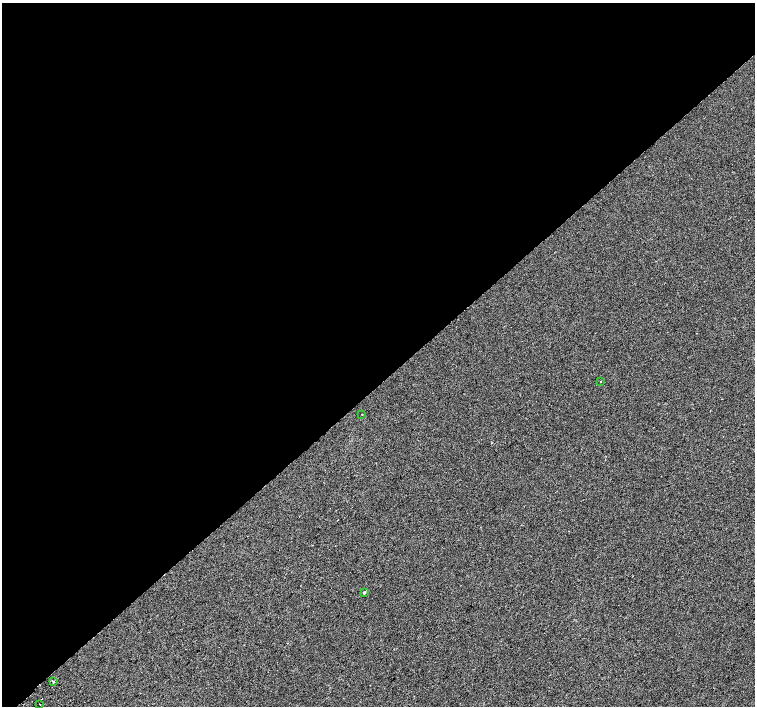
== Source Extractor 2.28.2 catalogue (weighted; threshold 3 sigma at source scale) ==
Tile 2 of 4 x 4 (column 2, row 1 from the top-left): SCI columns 1542-3046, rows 4468-5874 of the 6086 x 6054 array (HDU 1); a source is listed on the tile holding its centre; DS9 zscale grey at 2 x 2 block average (1 PNG px = mean of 2 x 2 image px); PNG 757 x 708 px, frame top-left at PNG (2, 3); each listed source drawn as its Kron ellipse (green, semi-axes under 4 px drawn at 4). Shown black and unused: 54% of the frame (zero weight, under 2 of 3 exposures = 2% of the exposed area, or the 3 px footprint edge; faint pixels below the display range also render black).
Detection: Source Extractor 2.28.2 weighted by HDU 2 'WHT'; one run over the whole footprint, this tile lists its part. Background 0.00306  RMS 0.0038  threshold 0.017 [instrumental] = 3 sigma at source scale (4.5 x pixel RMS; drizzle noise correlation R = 1.50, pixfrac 1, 0.0396/0.0396 arcsec/px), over >= 5 px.
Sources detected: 7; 2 cosmic-ray / hot-pixel residue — neither listed nor drawn; the other 5 listed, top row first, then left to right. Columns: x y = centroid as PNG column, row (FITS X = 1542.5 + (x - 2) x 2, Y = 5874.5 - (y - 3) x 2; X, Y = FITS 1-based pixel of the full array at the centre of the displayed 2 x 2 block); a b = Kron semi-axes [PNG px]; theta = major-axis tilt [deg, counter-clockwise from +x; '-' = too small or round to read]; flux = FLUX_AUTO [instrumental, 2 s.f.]
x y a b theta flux
600 382 2 2 - 1.4
362 415 2 2 - 0.34
364 592 3 2 - 1.2
53 681 3 2 - 2.5
39 704 2 2 - 0.83